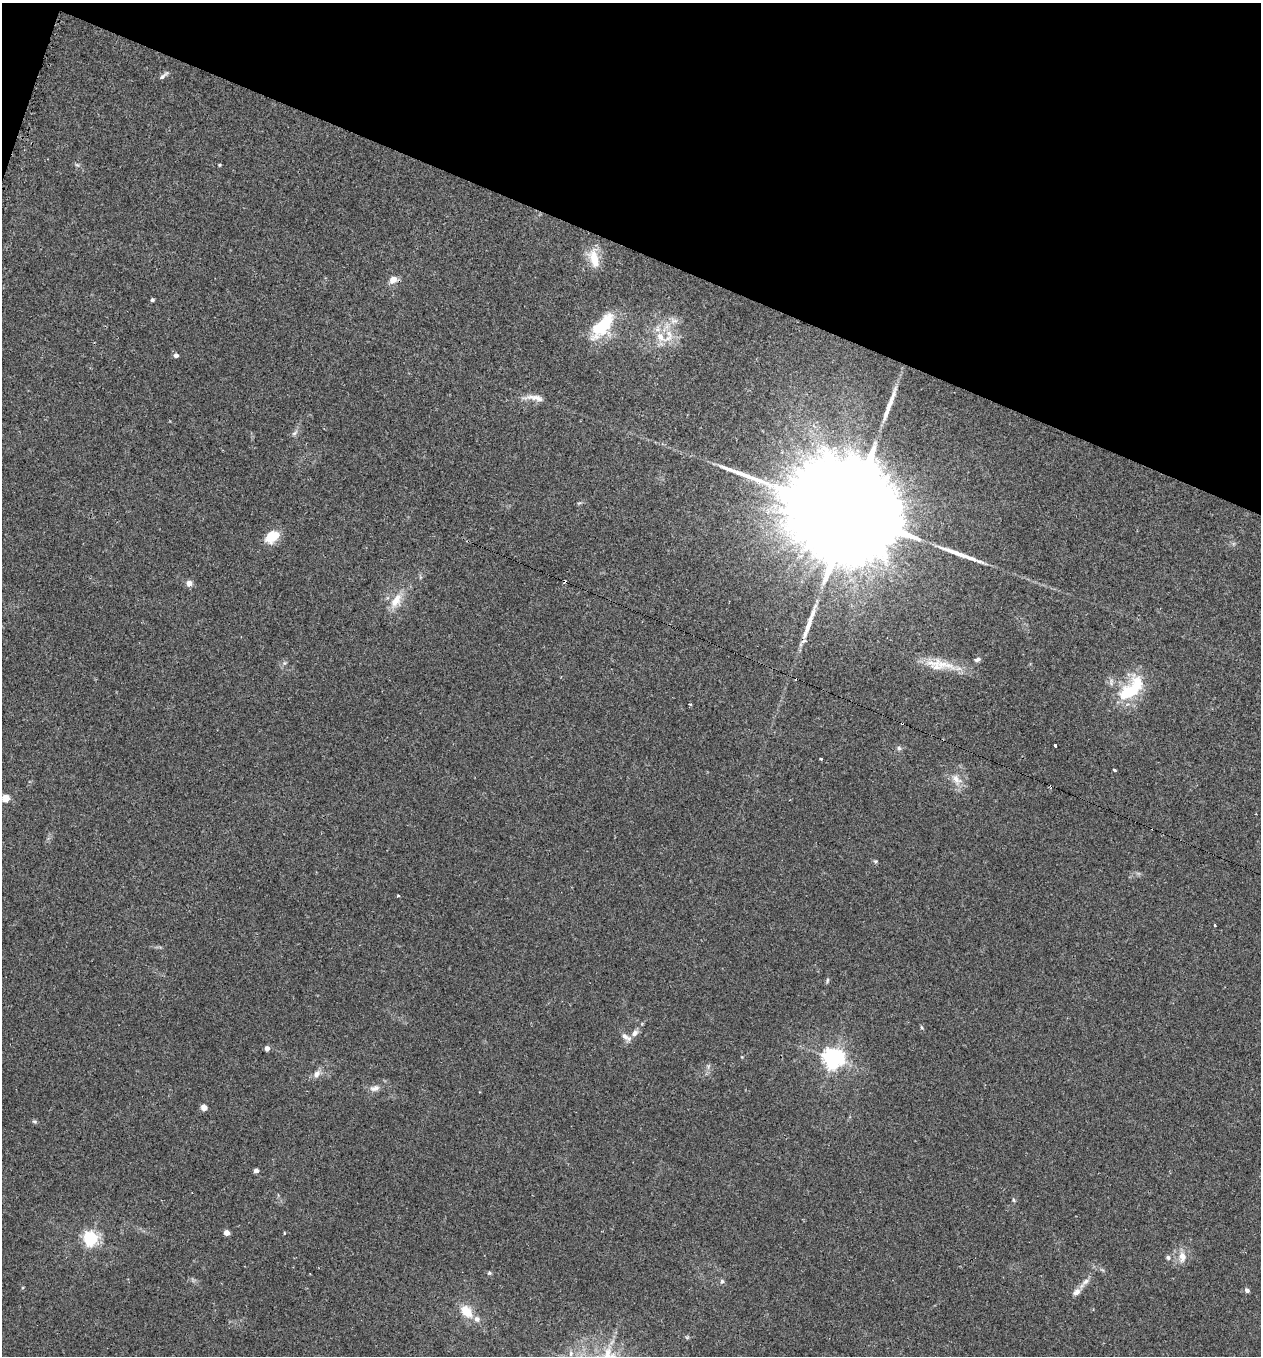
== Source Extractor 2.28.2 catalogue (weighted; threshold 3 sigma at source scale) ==
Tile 2 of 4 x 4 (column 2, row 1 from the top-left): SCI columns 1400-2658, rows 4069-5422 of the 5479 x 5487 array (HDU 1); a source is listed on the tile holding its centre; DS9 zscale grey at full resolution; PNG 1263 x 1358 px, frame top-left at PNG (2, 3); no overlay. Shown black and unused: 19% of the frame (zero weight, under 2 of 3 exposures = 1% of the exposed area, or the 3 px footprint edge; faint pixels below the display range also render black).
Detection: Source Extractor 2.28.2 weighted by HDU 2 'WHT'; one run over the whole footprint, this tile lists its part. Background 0.0303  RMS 0.005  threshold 0.0227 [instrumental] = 3 sigma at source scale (4.5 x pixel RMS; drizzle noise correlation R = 1.50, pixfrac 1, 0.05/0.05 arcsec/px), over >= 5 px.
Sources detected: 64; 1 inside a brighter object's white glare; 5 cosmic-ray / hot-pixel residue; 3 long thin detections or spike segments (spike, bleed or trail) — not listed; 3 inside a brighter listed object's ellipse — not listed separately; the other 52 listed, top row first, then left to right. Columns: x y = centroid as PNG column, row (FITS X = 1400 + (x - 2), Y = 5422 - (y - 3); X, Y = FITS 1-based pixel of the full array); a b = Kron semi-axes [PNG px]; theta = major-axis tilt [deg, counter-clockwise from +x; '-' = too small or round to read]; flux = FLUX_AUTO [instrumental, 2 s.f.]
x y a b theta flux
163 76 14 4 43 1.5
77 165 6 4 -18 0.79
219 165 4 4 - 0.46
594 258 26 11 -77 9.7
393 280 10 8 39 3.7
152 300 4 3 - 0.97
674 321 11 6 7 2.6
603 325 34 13 49 25
660 337 20 11 -45 8.1
176 355 5 4 - 1.7
535 398 29 7 -7 4.4
294 433 8 5 36 1.3
849 513 66 20 -23 37000
272 537 18 12 34 8.9
189 583 6 6 - 3.2
396 601 23 11 55 7.8
977 660 9 5 21 1.4
935 665 28 17 -21 11
1130 691 39 18 36 25
690 704 3 3 - 1.5
1055 745 3 3 - 4
899 748 6 6 - 1
820 759 3 3 - 2.7
1114 770 4 3 - 1.8
956 779 17 11 -56 5.4
5 798 5 5 - 11
875 861 6 4 -17 0.7
398 896 3 3 - 0.66
1215 925 3 3 - 1
827 980 7 3 81 0.71
922 1027 6 3 -46 0.57
635 1033 10 7 42 2.2
626 1037 16 7 -32 2.6
267 1048 6 5 - 1.5
833 1058 7 7 - 310
317 1074 12 7 49 2.7
375 1088 13 7 14 2.7
204 1107 6 5 - 3.3
34 1121 6 4 -2 0.76
256 1171 6 5 - 1.3
1014 1200 6 4 -74 0.69
227 1233 4 4 - 4.3
284 1233 4 3 - 0.38
90 1238 6 6 - 140
1182 1256 13 9 90 4.8
1168 1257 6 5 - 1
489 1273 5 5 - 0.68
722 1281 6 5 - 1.2
1085 1282 10 6 39 2.3
1247 1290 5 4 - 1.9
1076 1292 10 7 46 2.7
466 1311 13 9 -47 9.2
Overlapping masked pixels (flux is a lower limit): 1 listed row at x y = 849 513